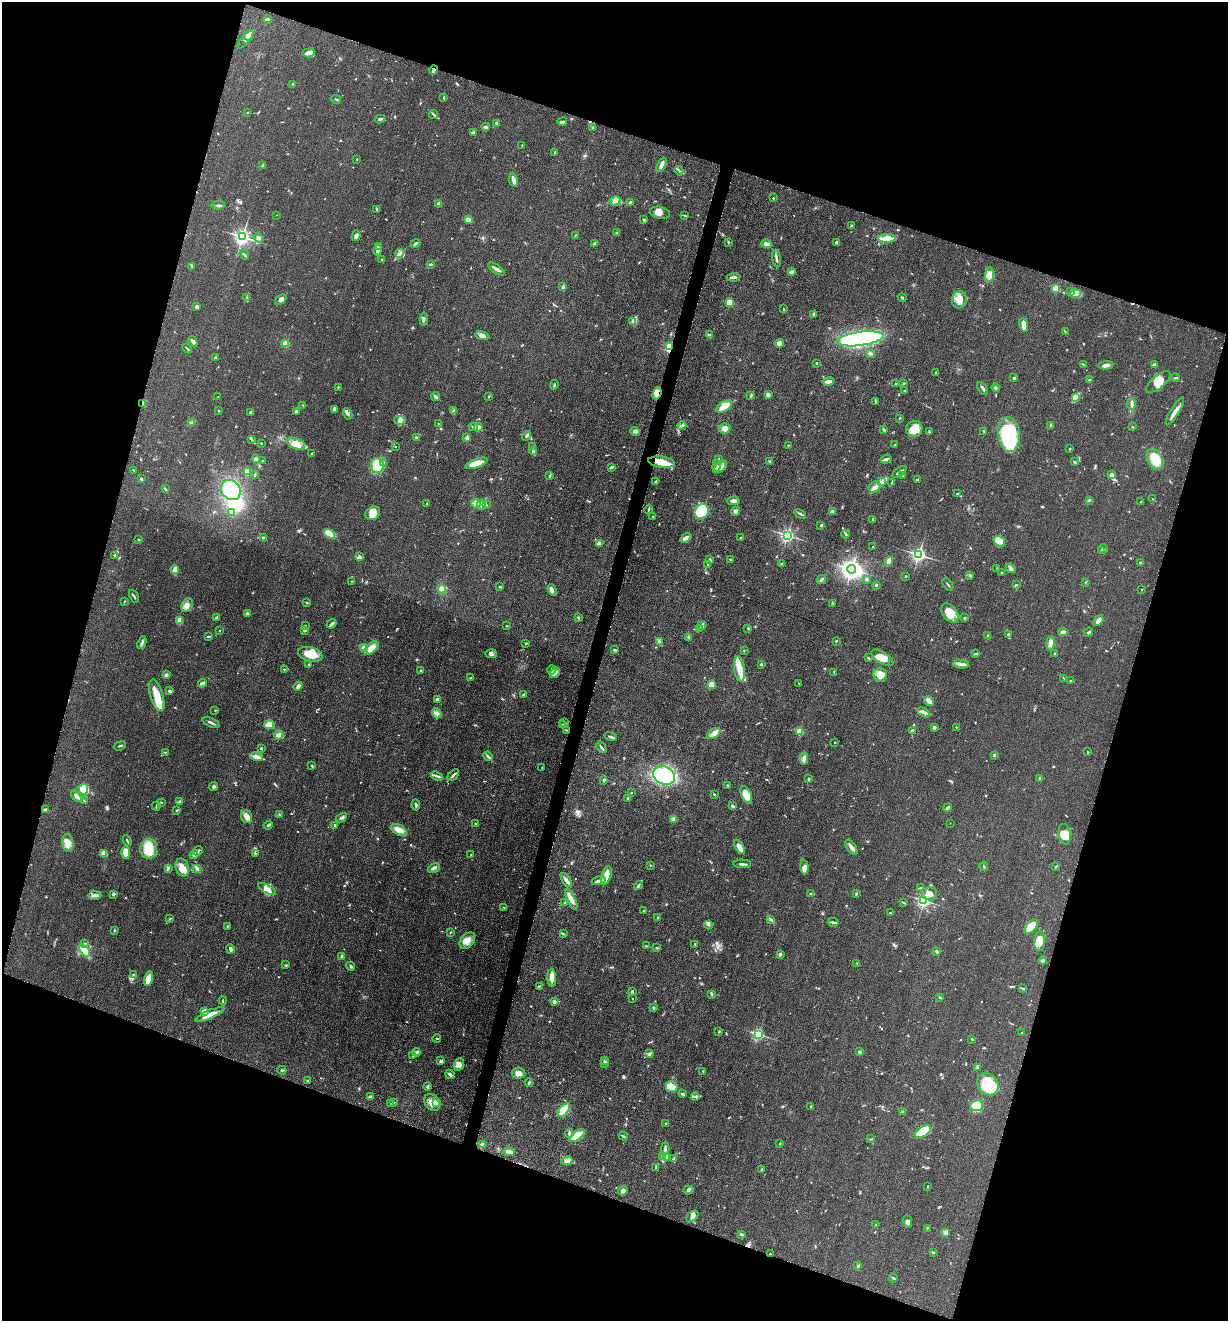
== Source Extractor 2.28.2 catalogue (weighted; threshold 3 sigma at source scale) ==
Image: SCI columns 265-5166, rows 12-5284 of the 5307 x 5292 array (HDU 1 of 3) = the unmasked area's bounding box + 8 px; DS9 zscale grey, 4 x 4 block average (1 PNG px = mean of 4 x 4 image px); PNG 1230 x 1323 px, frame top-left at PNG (2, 2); each listed source drawn as its Kron ellipse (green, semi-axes under 4 px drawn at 4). Shown black and unused: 37% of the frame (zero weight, under 3 of 5 exposures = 1% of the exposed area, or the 3 px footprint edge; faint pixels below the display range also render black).
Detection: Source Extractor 2.28.2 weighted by HDU 2 'WHT'. Background 0.05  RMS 0.0056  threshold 0.025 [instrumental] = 3 sigma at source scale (4.5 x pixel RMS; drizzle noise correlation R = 1.50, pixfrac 1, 0.05/0.05 arcsec/px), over >= 5 px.
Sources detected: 841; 2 too faint to see at this stretch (4 x 4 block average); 5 inside a brighter object's white glare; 3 cosmic-ray / hot-pixel residue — neither listed nor drawn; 11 coinciding with a brighter row at this scale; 50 inside a brighter listed object's ellipse — not listed separately; of the other 770, all 500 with FLUX_AUTO >= 1.82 (the completeness limit of this list) listed and drawn (270 fainter detections not listed), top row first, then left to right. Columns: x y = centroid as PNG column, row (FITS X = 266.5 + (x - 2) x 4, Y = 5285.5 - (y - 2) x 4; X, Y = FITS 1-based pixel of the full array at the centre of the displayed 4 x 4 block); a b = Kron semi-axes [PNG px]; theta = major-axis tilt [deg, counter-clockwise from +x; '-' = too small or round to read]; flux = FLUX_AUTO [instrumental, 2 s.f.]
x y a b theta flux
268 19 4 2 - 4.9
249 35 5 5 - 20
246 39 11 4 50 15
309 53 6 4 4 12
434 70 4 3 - 7.9
292 84 3 2 - 2.4
444 98 3 2 - 2.7
336 99 5 2 - 3
247 112 2 2 - 2.3
434 114 4 2 - 5.8
380 119 5 2 - 6.3
562 122 5 2 - 6.1
497 123 3 2 - 6.4
486 127 4 2 - 6.6
593 127 2 2 - 2.3
473 132 4 3 - 6.2
522 145 2 2 - 1.9
555 152 2 2 - 2
357 159 2 2 - 3.7
662 165 8 3 62 13
263 166 3 2 - 7.8
679 171 5 2 - 4.6
513 180 7 3 -80 16
773 198 3 2 - 2.1
615 201 5 4 - 23
630 202 2 2 - 9.7
438 204 2 2 - 39
218 205 6 2 9 5.7
377 210 4 2 - 3.8
660 213 10 6 -11 28
276 215 2 2 - 2.2
684 215 3 2 - 3.3
468 220 3 2 - 34
644 220 2 2 - 6.1
851 226 3 2 - 3.1
616 233 2 2 - 2.9
575 235 2 2 - 2.8
356 236 5 3 - 11
242 237 2 2 - 1400
259 238 5 3 - 9
887 239 9 4 2 33
728 242 2 2 - 3
595 243 3 3 - 4.7
837 243 3 3 - 8.9
415 244 5 2 - 5.6
766 244 5 3 - 9.6
378 246 4 3 - 16
378 250 5 3 - 16
399 253 4 2 - 7.6
244 255 5 2 - 4.9
776 258 9 2 -81 8.1
382 259 3 2 - 3.9
431 264 3 2 - 5.3
191 266 3 2 - 2.9
496 269 9 3 -34 13
791 272 3 2 - 13
989 275 7 4 83 24
734 277 7 2 6 8.8
563 287 3 2 - 3.9
1056 288 2 2 - 140
1071 292 3 2 - 2.9
1075 294 5 3 - 13
247 297 3 2 - 2.7
902 298 4 2 - 3.8
281 300 6 3 37 10
959 300 8 7 - 32
730 302 2 2 - 170
197 307 3 2 - 15
783 309 3 2 - 2.4
814 314 3 2 - 7.2
424 319 6 2 82 6.4
633 321 4 2 - 3.9
1024 325 7 3 -75 34
1065 332 2 2 - 2.1
709 335 4 3 - 6.2
482 336 7 4 -12 15
860 339 23 7 8 670
193 341 5 3 - 13
285 343 3 3 - 22
779 343 5 4 - 17
669 347 4 3 - 40
187 348 5 2 - 4.4
870 353 3 2 - 8.8
215 357 2 2 - 4.4
816 363 2 2 - 6.2
1084 364 4 2 - 3.1
1106 365 7 3 5 11
1154 365 3 2 - 18
936 372 2 2 - 1.9
1014 378 3 2 - 5.9
1175 378 4 2 - 4.2
1089 380 3 2 - 6.1
828 381 6 3 13 17
1158 382 15 6 39 36
904 383 2 2 - 2.3
895 384 2 2 - 2.1
554 385 5 2 - 4.1
338 387 2 2 - 2.2
983 388 7 2 -60 8
996 388 4 3 - 6
904 391 2 2 - 3.1
657 393 6 4 67 27
768 395 4 3 - 8.5
436 396 4 3 - 6.4
489 396 3 2 - 3.4
751 396 4 2 - 3.2
218 397 2 2 - 2.2
1075 397 4 3 - 12
875 401 3 2 - 2.3
143 403 3 2 - 5.4
1131 404 5 2 - 7.6
303 405 3 2 - 2
724 406 9 4 34 45
334 409 3 2 - 10
219 411 2 2 - 1.9
296 411 2 2 - 6.3
453 411 3 2 - 3.6
1175 411 16 2 58 23
250 412 3 2 - 7.6
348 414 6 2 -60 6.6
900 418 3 2 - 2.1
400 420 6 3 -9 9.2
191 423 3 2 - 5.8
438 423 2 2 - 2.3
682 425 4 2 - 6.6
1051 425 4 2 - 5.6
473 427 4 3 - 6.2
478 427 4 4 - 9.1
1133 427 2 2 - 2.2
725 428 6 5 - 24
884 429 4 2 - 4.6
914 429 8 8 - 47
635 431 5 3 - 11
929 431 3 2 - 2.5
984 431 3 2 - 4.1
1009 435 18 11 -83 260
526 436 5 2 - 6.5
416 438 3 2 - 3.3
467 438 2 2 - 58
251 439 4 2 - 3.4
261 443 2 2 - 4.3
296 444 10 5 -21 37
788 445 2 2 - 4
895 445 2 2 - 3.7
396 446 2 2 - 1.9
533 446 3 2 - 3.1
1070 449 3 2 - 2.1
533 451 4 3 - 8.7
312 453 2 2 - 3
256 459 4 3 - 12
718 459 3 2 - 2.3
886 459 5 2 - 12
1155 459 11 7 -64 78
263 461 2 2 - 2.3
770 461 2 2 - 4.2
384 462 3 2 - 2.5
662 462 14 5 -8 57
1074 462 3 2 - 2.7
476 463 11 4 19 56
377 465 7 6 - 100
716 466 6 3 78 11
611 467 2 2 - 6.8
720 467 8 3 42 17
133 470 3 2 - 2.7
248 472 4 3 - 34
899 472 8 2 32 7.8
255 475 4 2 - 3.7
903 475 2 2 - 2.4
1111 475 2 2 - 45
550 476 4 2 - 4.4
141 479 3 2 - 4.7
917 480 3 2 - 2.4
656 482 4 2 - 12
881 482 3 2 - 4.3
892 482 2 2 - 2.4
874 487 6 5 - 17
165 489 2 2 - 2.5
231 490 11 9 -52 240
957 494 4 2 - 6.3
1153 499 3 2 - 2
1089 500 4 2 - 3.3
733 501 6 4 3 12
1141 502 2 2 - 2.6
427 503 2 2 - 2.1
476 503 5 4 - 19
481 505 5 3 - 12
486 505 2 2 - 2.3
649 509 5 2 - 3.9
702 511 8 6 51 200
735 511 4 3 - 7.4
833 511 3 3 - 6.6
232 513 3 2 - 14
373 513 8 6 36 34
800 514 6 2 -29 5.4
653 516 2 2 - 2.1
873 519 3 2 - 4.3
821 525 3 2 - 3.2
329 534 6 4 -31 57
846 534 4 2 - 4.8
787 535 2 2 - 860
740 537 2 2 - 2.3
263 538 3 2 - 5.6
686 538 6 3 34 15
138 540 2 2 - 3.3
999 541 6 5 - 57
599 543 3 3 - 20
873 547 2 2 - 2.8
1103 549 4 2 - 3.3
1102 551 2 2 - 2.5
114 555 2 2 - 3.6
919 555 2 2 - 1000
359 557 3 2 - 3.6
710 559 3 2 - 2.1
730 560 2 2 - 3.9
889 561 4 3 - 19
782 563 4 2 - 3.3
1140 563 2 2 - 5.1
708 564 3 2 - 2
1011 568 5 3 - 10
851 569 5 4 - 930
997 569 3 2 - 2.3
175 570 4 2 - 25
1002 573 4 2 - 5
970 575 2 2 - 6.3
906 576 2 2 - 2.4
866 579 2 2 - 2.1
821 580 5 2 - 11
351 581 2 2 - 2.8
1085 582 3 2 - 2.2
948 584 7 2 -51 4
876 585 2 2 - 4.8
1016 585 3 2 - 3.4
500 587 2 2 - 3.7
442 589 4 4 - 28
552 590 6 3 -69 11
1141 590 2 2 - 1.9
134 596 7 2 -65 5
125 601 3 2 - 2
307 603 2 2 - 2.2
832 604 3 2 - 2.9
187 605 7 5 55 18
247 613 3 2 - 13
950 613 11 7 -53 50
216 618 3 3 - 5.6
578 618 3 2 - 2.9
964 618 2 2 - 5.1
180 621 4 3 - 25
1098 621 6 3 48 12
331 624 5 2 - 9.8
305 626 3 2 - 1.8
506 626 3 2 - 1.9
702 626 4 2 - 5.2
748 628 2 2 - 4.3
700 629 3 2 - 8.2
219 630 2 2 - 3.1
305 630 3 3 - 3.9
1063 632 4 3 - 17
1088 632 5 2 - 4.2
1008 634 3 2 - 5.8
208 636 4 2 - 3.4
987 636 3 2 - 4.1
688 638 3 3 - 4.1
659 641 3 2 - 3.3
836 641 2 2 - 3.7
142 643 6 2 69 7
1051 643 7 3 82 17
526 644 3 2 - 2.3
363 647 3 3 - 6.5
372 648 8 4 45 38
615 650 3 2 - 4.6
744 650 2 2 - 2.3
310 654 13 7 -15 47
491 654 6 4 0 10
975 654 4 2 - 3.5
1054 654 3 2 - 2.7
868 658 3 2 - 3.6
882 658 12 5 -31 50
761 664 3 2 - 3.9
961 664 8 3 -3 14
308 665 2 2 - 2.9
284 669 2 2 - 2.8
740 669 12 5 -82 43
552 670 4 3 - 6.6
421 671 2 2 - 13
834 672 2 2 - 1.9
555 673 6 3 47 14
166 675 3 2 - 7.8
880 675 7 6 - 38
471 678 3 2 - 3.2
1064 678 3 2 - 1.9
1070 680 2 2 - 2.5
202 683 5 2 - 11
799 683 2 2 - 1.8
711 685 2 2 - 150
298 686 4 3 - 14
170 691 3 2 - 6.5
524 694 4 2 - 3.8
157 695 16 6 -74 59
437 699 4 2 - 5.8
929 701 5 4 - 12
215 710 2 2 - 2.8
923 712 7 3 -30 9.8
437 713 5 3 - 9.3
211 723 9 2 -23 8.5
565 723 3 2 - 3.7
269 724 5 3 - 38
562 724 3 2 - 2.6
934 727 3 3 - 6
956 727 2 2 - 2.2
567 730 4 2 - 3.3
912 730 3 2 - 3.7
799 731 2 2 - 170
714 733 7 3 34 22
279 735 4 3 - 26
611 737 6 2 -20 6.5
835 742 2 2 - 2.5
120 746 6 2 19 4.7
601 747 6 2 -53 7.9
261 748 2 2 - 4.2
165 752 3 2 - 2
1087 752 2 2 - 3
994 755 3 2 - 4.7
488 756 5 2 - 5.7
256 757 6 4 -12 13
804 758 6 4 85 12
312 766 3 2 - 2.6
542 767 3 2 - 2
453 775 7 2 44 6.4
664 775 11 9 -23 260
437 776 6 2 -23 6.9
1040 778 2 2 - 23
808 779 3 2 - 3.6
604 780 3 2 - 6.5
727 785 2 2 - 2.4
214 787 4 3 - 4.9
84 789 5 4 - 67
631 793 2 2 - 2
714 794 2 2 - 2
746 795 9 5 -66 40
77 796 7 2 -43 16
628 798 2 2 - 3.1
84 801 3 2 - 2.5
161 802 4 2 - 1.9
180 802 4 3 - 6.5
416 805 5 2 - 5.3
156 806 4 2 - 3.1
733 806 3 2 - 5.3
947 808 4 2 - 11
46 809 3 2 - 8.3
177 811 2 2 - 2.1
279 815 3 2 - 3.3
247 817 6 5 - 20
341 818 6 3 27 7.2
674 819 3 3 - 18
950 823 2 2 - 1.9
475 824 3 2 - 2.2
268 825 4 2 - 4.6
335 825 4 2 - 3.9
399 830 8 5 -29 31
1065 834 10 6 -82 30
127 841 5 2 - 3.5
68 843 9 5 -83 24
739 847 8 3 -60 25
851 847 9 2 -55 20
148 849 10 8 83 77
198 851 5 3 - 8.2
126 852 6 4 -88 39
104 853 3 3 - 36
194 854 5 3 - 9
255 854 3 2 - 2
471 855 2 2 - 2.4
742 864 9 2 -2 8.4
650 865 2 2 - 2.4
984 866 5 2 - 3.2
182 867 9 6 -73 35
804 867 7 4 -85 13
1055 867 3 2 - 2.4
168 868 3 2 - 3.6
197 868 3 2 - 5.9
434 868 6 2 25 9.5
606 876 9 4 74 47
566 880 8 3 -59 12
599 881 7 3 13 8.7
638 886 5 2 - 5.4
920 888 3 2 - 2.6
267 889 10 4 -28 19
856 893 3 2 - 3.3
113 894 4 2 - 5.4
811 894 4 3 - 6
930 894 7 6 - 19
95 895 7 3 0 12
571 899 11 3 -65 26
924 901 2 2 - 750
565 903 2 2 - 2.5
904 903 4 2 - 3
504 907 2 2 - 1.9
644 911 4 2 - 3
890 913 2 2 - 2.3
657 918 4 2 - 3.8
170 919 4 2 - 2.6
771 919 3 2 - 4.3
833 922 5 2 - 6
708 925 4 2 - 3.2
227 926 2 2 - 7.7
1031 927 8 4 51 52
114 930 3 2 - 3.1
450 932 2 2 - 2.4
563 934 4 2 - 3.4
467 941 9 6 48 25
1040 941 10 5 87 29
85 943 3 2 - 3.6
695 944 2 2 - 2.3
646 946 4 2 - 3.8
657 948 3 2 - 4.4
230 949 5 3 - 11
84 950 7 3 -53 120
937 951 3 2 - 6.3
780 954 2 2 - 26
342 956 2 2 - 30
1043 960 4 3 - 5
857 963 2 2 - 2.3
286 965 2 2 - 3.9
351 966 4 2 - 3.9
134 974 4 2 - 3.3
552 978 9 4 -88 26
148 979 7 3 75 33
539 986 2 2 - 2.2
1022 988 3 2 - 3.5
632 992 3 2 - 7.2
712 995 3 2 - 3.4
940 997 2 2 - 2.8
633 999 2 2 - 2.9
223 1001 4 2 - 3.4
554 1002 2 2 - 33
654 1008 2 2 - 16
204 1012 4 4 - 24
210 1014 15 3 24 30
719 1031 3 2 - 2.6
1022 1032 3 2 - 3
758 1034 2 2 - 490
437 1039 4 2 - 2.2
972 1039 2 2 - 4
416 1052 4 2 - 10
860 1052 3 2 - 7.4
649 1054 4 2 - 4.2
413 1056 2 2 - 3.2
605 1060 3 2 - 19
441 1061 4 3 - 7.5
605 1063 2 2 - 7.1
459 1065 6 5 - 18
978 1067 2 2 - 11
282 1070 4 2 - 4.7
703 1071 3 2 - 2.2
518 1073 7 5 -8 17
450 1074 5 2 - 7.3
307 1081 2 2 - 8.4
529 1082 4 2 - 4.1
988 1084 12 10 -48 110
427 1086 4 2 - 5.2
672 1087 6 5 - 35
683 1094 3 2 - 9.6
370 1097 4 3 - 6.1
695 1097 4 3 - 5.6
394 1102 3 2 - 2.4
432 1102 9 7 -54 30
391 1103 2 2 - 1.9
437 1103 2 2 - 100
811 1106 2 2 - 2.5
977 1106 6 5 - 91
564 1110 8 4 52 67
903 1112 3 2 - 6.1
666 1123 2 2 - 3
923 1132 9 4 32 120
569 1133 4 2 - 6.7
577 1136 9 4 37 62
623 1136 5 2 - 4.2
871 1139 3 2 - 2.4
780 1144 2 2 - 2.1
483 1145 2 2 - 63
665 1149 6 2 88 5.8
509 1152 6 3 -6 10
663 1156 4 2 - 5.2
666 1157 2 2 - 80
674 1159 4 2 - 3.8
567 1161 6 4 16 17
656 1167 2 2 - 2.6
762 1170 4 2 - 5.2
927 1187 3 2 - 2.1
688 1190 5 3 - 7.7
623 1191 5 4 - 8.6
692 1216 7 4 41 12
908 1222 6 3 -81 9.8
876 1224 2 2 - 2.4
927 1228 2 2 - 3.5
946 1232 3 3 - 15
741 1234 3 2 - 3.5
933 1252 2 2 - 4.6
770 1254 2 2 - 2.5
858 1266 4 2 - 4
893 1278 4 2 - 3.7
Overlapping masked pixels (flux is a lower limit): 7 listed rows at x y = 434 70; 669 347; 657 393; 143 403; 662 462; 567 730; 770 1254
Diffuse or blended objects may show on this block-average render without a row.